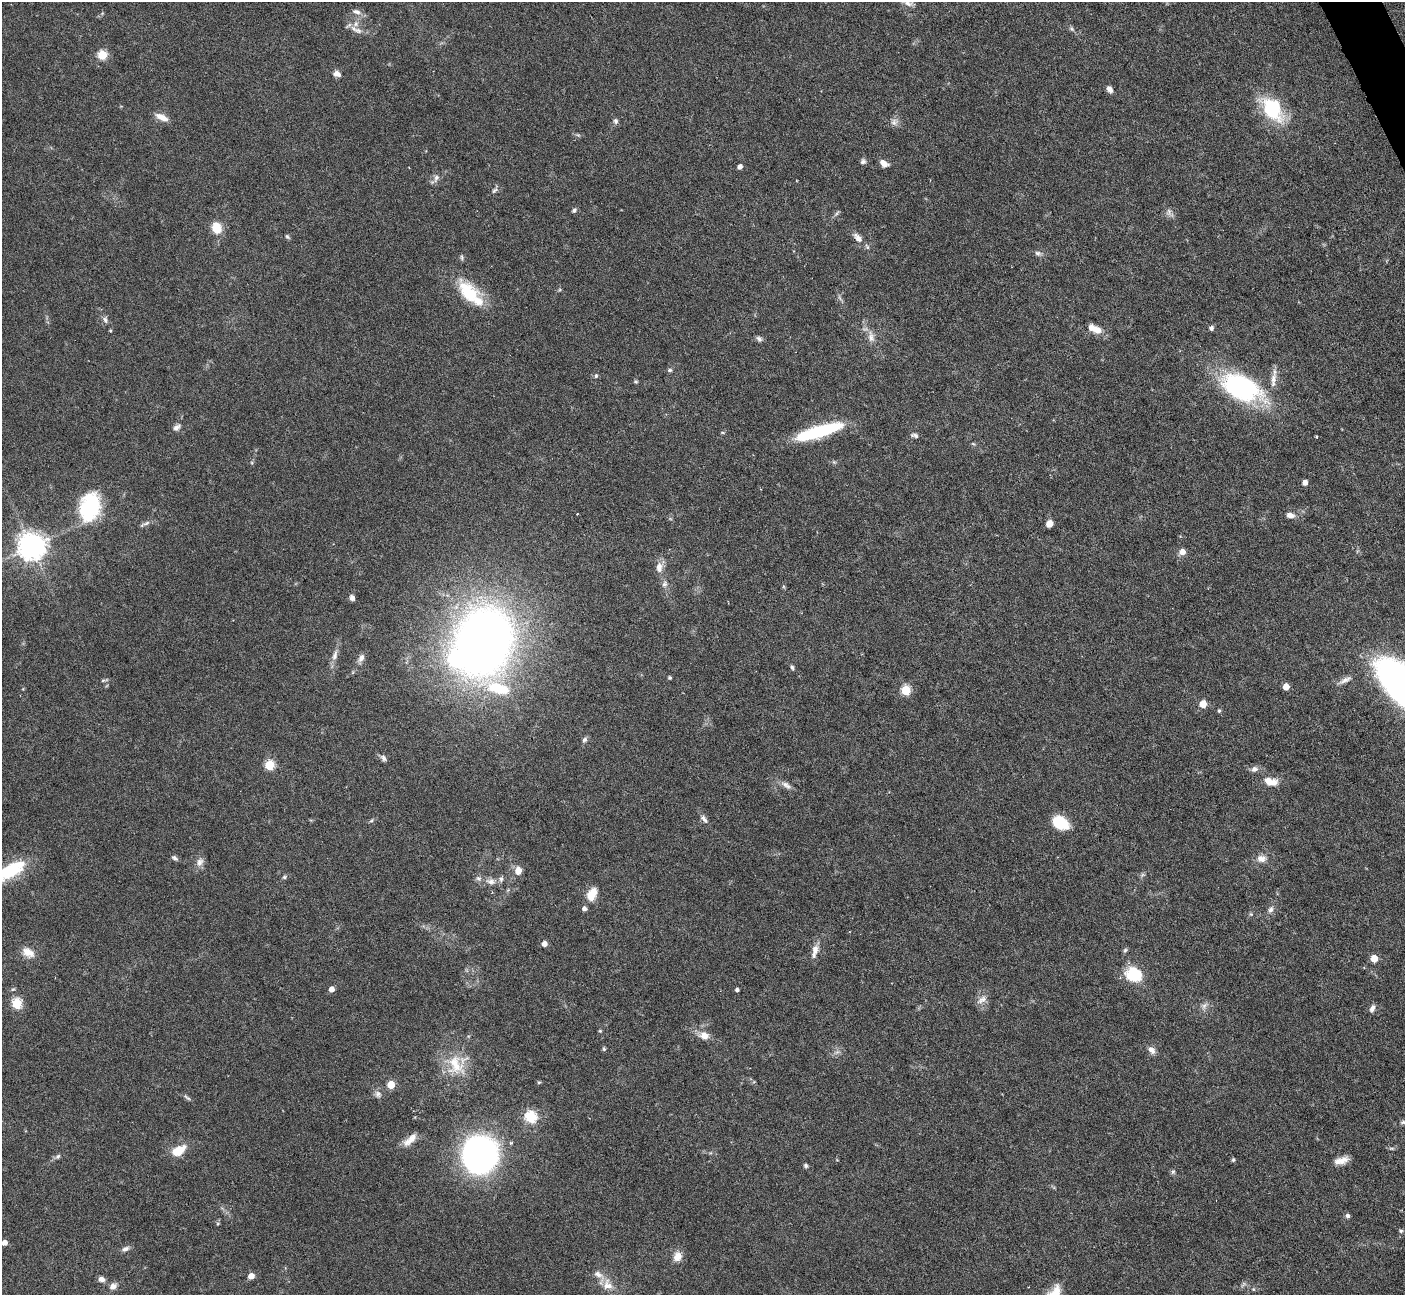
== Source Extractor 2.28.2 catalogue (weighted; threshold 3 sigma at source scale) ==
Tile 10 of 4 x 4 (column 2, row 3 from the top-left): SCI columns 1405-2807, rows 1577-2869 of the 5616 x 5604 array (HDU 1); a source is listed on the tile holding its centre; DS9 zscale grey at full resolution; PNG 1407 x 1297 px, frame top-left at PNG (2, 2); no overlay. Shown black and unused: <1% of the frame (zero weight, under 4 of 7 exposures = <1% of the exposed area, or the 3 px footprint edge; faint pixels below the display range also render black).
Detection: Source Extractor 2.28.2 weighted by HDU 2 'WHT'; one run over the whole footprint, this tile lists its part. Background 0.0658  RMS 0.0029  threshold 0.0118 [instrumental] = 3 sigma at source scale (4.09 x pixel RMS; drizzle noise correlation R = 1.36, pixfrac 0.8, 0.05/0.05 arcsec/px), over >= 5 px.
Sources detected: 139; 2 inside a brighter object's white glare — not listed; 6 inside a brighter listed object's ellipse — not listed separately; the other 131 listed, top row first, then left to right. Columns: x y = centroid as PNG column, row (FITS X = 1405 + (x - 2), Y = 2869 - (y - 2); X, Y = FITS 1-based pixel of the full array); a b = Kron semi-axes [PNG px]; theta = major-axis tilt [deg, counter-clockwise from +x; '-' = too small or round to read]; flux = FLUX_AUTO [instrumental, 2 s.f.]
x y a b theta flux
908 3 15 7 -28 1.6
356 12 12 7 -18 1.3
1072 29 9 4 -45 0.58
358 30 14 7 -14 1.7
102 55 5 5 - 15
337 74 10 7 -22 1.2
1109 89 8 5 -58 1.3
1272 109 33 21 -55 15
161 117 17 7 -25 2.4
616 121 7 6 - 0.72
894 122 10 9 - 1.3
863 161 7 6 - 0.8
884 163 9 6 -33 2
740 167 4 4 - 1.4
436 178 11 7 70 1.3
494 190 9 5 44 0.71
574 210 6 5 - 0.61
1169 212 10 5 -86 0.94
837 213 8 4 53 0.5
216 228 11 9 -73 5.4
287 237 7 4 -45 0.45
858 238 16 8 -49 1.9
1038 253 9 6 -10 0.85
462 257 8 4 -89 0.45
469 292 34 19 -47 12
105 320 9 5 -71 0.8
1211 328 6 6 - 0.71
1097 330 11 9 -15 2.4
110 331 4 3 - 0.27
871 337 16 8 -80 1.9
759 339 8 6 -42 0.77
670 370 7 5 14 0.51
596 376 5 5 - 0.54
1273 380 23 7 83 2.6
636 382 6 4 0 0.34
1241 387 35 19 -25 50
177 427 10 7 38 1
819 432 43 10 18 27
723 433 5 3 - 0.28
915 435 10 5 -14 0.77
1316 437 3 2 - 0.26
973 444 6 3 -19 0.3
834 462 5 5 - 0.38
1305 482 5 4 - 1.8
90 507 33 22 77 20
1290 515 11 7 -11 1.4
147 523 14 5 22 0.92
1049 523 6 6 - 2.2
1180 536 4 4 - 0.22
32 546 8 8 - 370
1182 552 6 5 - 2.4
659 567 15 9 85 2.2
665 584 9 7 67 1
352 598 7 5 -70 1.1
483 642 53 42 72 260
335 655 17 7 75 1.8
361 658 11 7 61 1.3
792 667 6 5 - 0.46
670 678 4 4 - 0.46
104 680 12 3 14 0.47
1345 680 20 6 28 1.6
1286 687 5 5 - 4.2
498 688 46 17 -19 15
906 690 5 5 - 16
1203 704 5 5 - 6.4
1219 711 6 4 -75 0.41
585 740 7 6 - 0.74
383 758 9 6 -58 0.8
269 765 5 5 - 17
1254 769 8 7 - 1.2
1271 781 20 10 -12 3.2
786 785 16 7 -34 1.5
704 819 13 6 -50 1.1
371 820 6 4 43 0.39
1061 823 16 11 -31 8.5
174 858 8 5 -36 0.71
1261 859 13 10 1 2.1
200 862 13 9 60 1.6
11 870 42 17 26 13
518 870 8 7 - 2.5
1142 875 7 4 71 0.51
284 877 7 5 27 0.5
491 881 15 8 -10 1.9
592 894 15 10 62 4.1
584 908 5 4 - 0.95
1271 910 10 7 66 1.1
1251 914 5 5 - 0.39
544 944 5 4 - 1.9
1125 950 7 5 60 0.48
815 951 19 7 76 2.2
28 952 18 11 -29 2.8
1374 958 5 5 - 5.1
1134 974 17 15 -18 10
332 989 5 4 - 2.2
737 990 4 3 - 0.69
982 1000 15 9 34 1.8
17 1004 5 5 - 19
1204 1006 12 6 56 1.1
1372 1008 10 6 70 1.1
600 1031 4 4 - 0.3
704 1035 13 10 -7 2.4
604 1049 6 4 -77 0.44
1151 1050 10 7 -49 1.4
837 1052 8 5 44 0.82
456 1065 32 22 -66 9.5
539 1082 6 3 18 0.31
391 1085 5 5 - 8.1
378 1094 10 8 -49 1.1
187 1097 13 4 -38 0.58
531 1117 6 6 - 30
1403 1122 9 6 10 0.84
410 1140 21 8 41 2.7
1392 1148 8 4 -8 0.46
178 1150 17 9 31 5.4
479 1155 26 25 - 120
58 1156 7 6 - 0.64
1233 1160 5 4 - 0.42
1341 1160 17 8 17 2.5
806 1166 6 5 - 0.5
1173 1172 7 5 68 0.5
1347 1216 6 5 - 0.61
218 1223 5 3 - 0.28
1401 1231 6 5 - 0.44
5 1243 4 4 - 2
125 1249 11 6 23 1
677 1256 13 11 68 2.5
251 1276 5 4 - 2.8
102 1279 8 6 -18 1.3
1243 1284 11 3 50 0.49
608 1285 17 13 -65 3.4
113 1286 11 8 35 1.4
Isophote crosses this tile's border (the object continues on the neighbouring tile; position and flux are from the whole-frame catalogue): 3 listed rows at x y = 908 3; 11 870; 1403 1122